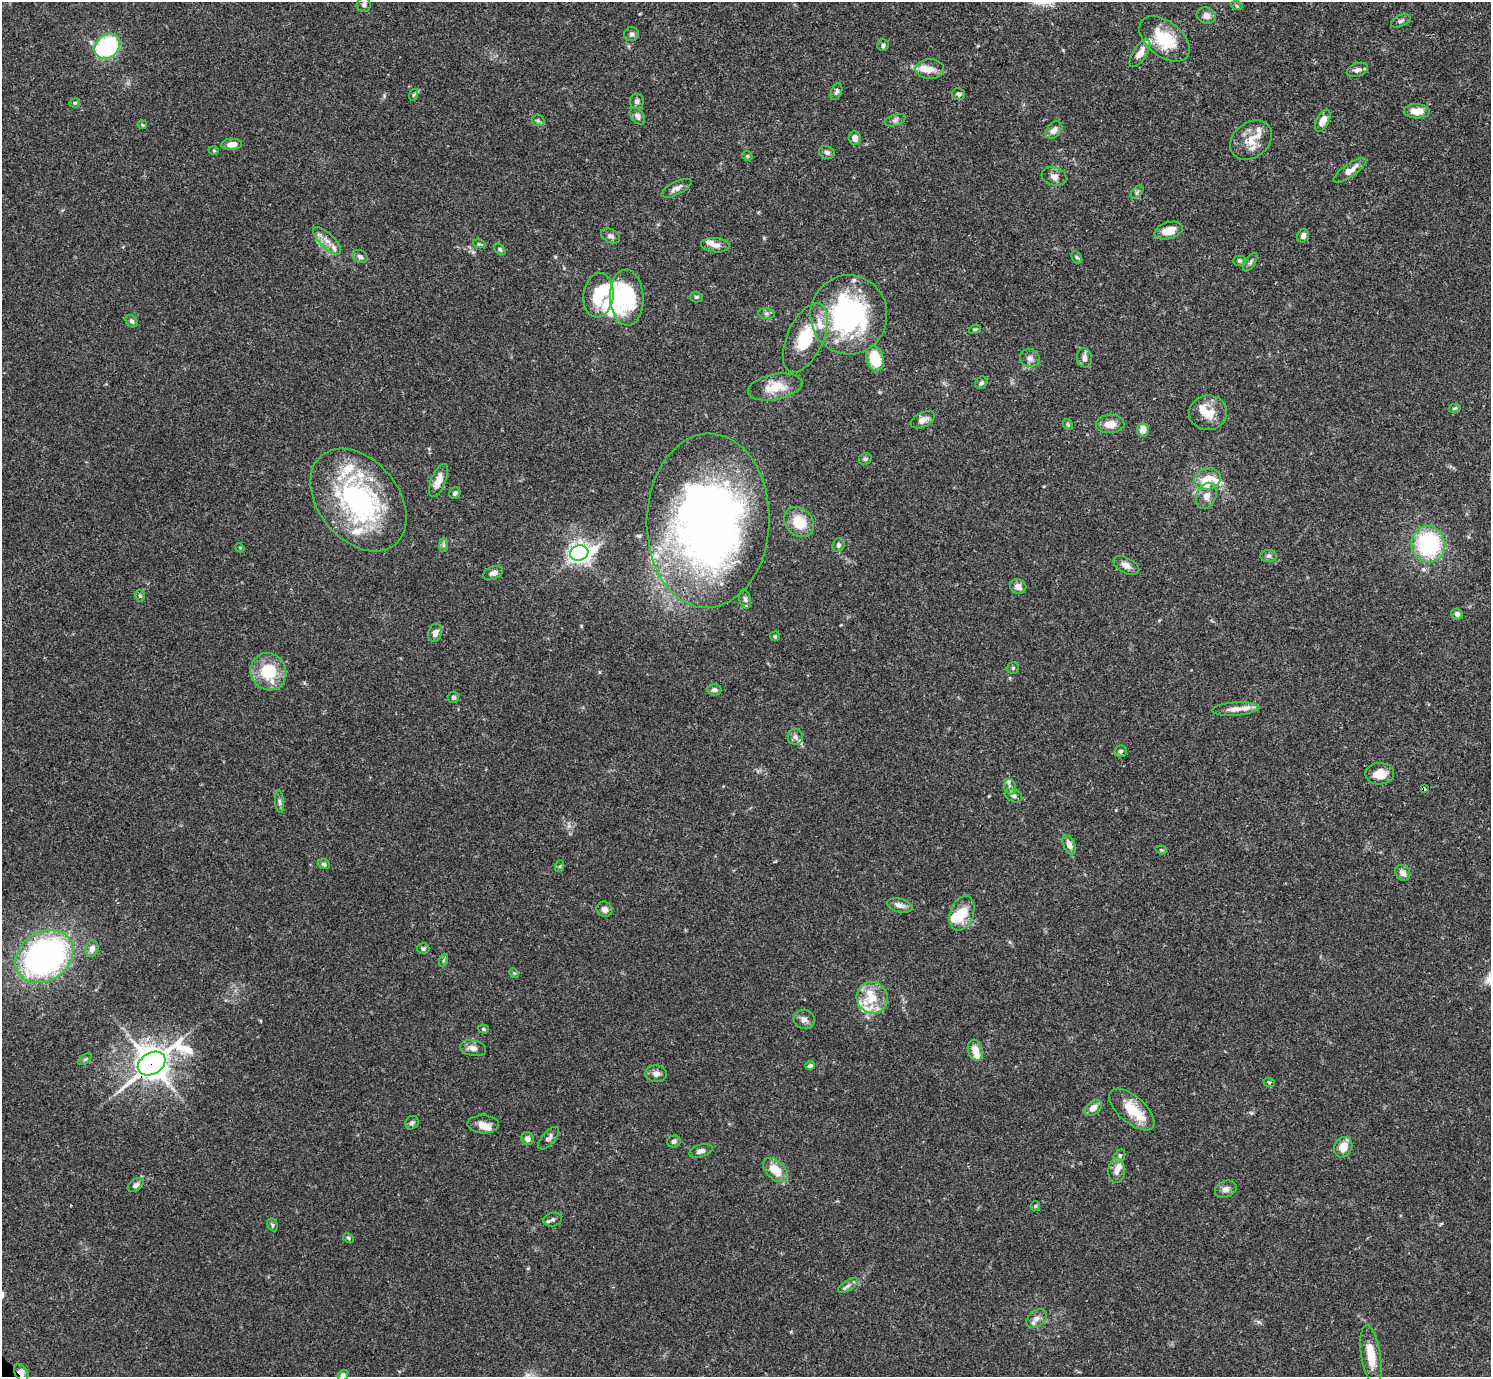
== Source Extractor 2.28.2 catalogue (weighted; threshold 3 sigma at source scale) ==
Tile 10 of 4 x 4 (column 2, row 3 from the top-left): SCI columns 1491-2979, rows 1534-2908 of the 5961 x 5958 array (HDU 1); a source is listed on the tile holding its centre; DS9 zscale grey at full resolution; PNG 1493 x 1379 px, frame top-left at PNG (2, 2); each listed source drawn as its Kron ellipse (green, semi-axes under 4 px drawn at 4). Shown black and unused: <1% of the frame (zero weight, under 3 of 4 exposures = <1% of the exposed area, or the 3 px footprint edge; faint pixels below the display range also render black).
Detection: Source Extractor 2.28.2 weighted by HDU 2 'WHT'; one run over the whole footprint, this tile lists its part. Background 0.0692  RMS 0.0032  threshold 0.0144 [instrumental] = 3 sigma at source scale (4.5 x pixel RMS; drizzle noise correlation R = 1.50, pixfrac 1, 0.05/0.05 arcsec/px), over >= 5 px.
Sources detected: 175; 4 inside a brighter object's white glare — neither listed nor drawn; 28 inside a brighter listed object's ellipse — not listed separately; the other 143 listed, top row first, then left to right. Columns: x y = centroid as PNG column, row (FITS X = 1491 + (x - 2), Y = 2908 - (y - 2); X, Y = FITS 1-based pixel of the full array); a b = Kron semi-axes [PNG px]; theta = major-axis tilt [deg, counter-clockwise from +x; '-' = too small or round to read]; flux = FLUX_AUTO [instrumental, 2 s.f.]
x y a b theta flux
364 4 8 6 87 0.83
1237 6 6 4 -20 0.39
1206 16 10 8 -17 1.9
1401 21 10 5 24 0.9
631 34 7 7 - 1
1165 39 29 17 -39 13
883 45 6 5 - 0.89
107 46 14 11 44 41
1140 53 15 7 57 2.9
930 69 14 10 1 3.1
1357 70 11 6 19 1.3
836 91 9 5 69 0.84
958 94 6 6 - 0.72
413 95 6 4 71 0.43
637 101 7 7 - 1.1
75 103 5 4 - 0.45
1417 111 13 7 0 3.6
637 116 9 6 -52 1.1
538 120 6 6 - 0.66
895 120 11 5 19 0.99
1323 121 12 6 62 3.1
142 125 5 3 - 0.36
1054 130 10 7 48 1.9
855 138 7 6 - 1.8
1251 140 23 17 39 5.7
232 144 10 5 4 2.4
214 151 5 3 - 0.28
827 152 8 6 -18 0.87
747 156 5 4 - 0.45
1350 170 19 6 35 2.8
1054 176 13 9 -16 1.8
676 188 16 6 27 1.7
1137 192 8 4 45 0.62
1169 231 14 8 17 4.6
611 236 10 6 -30 1.1
1303 236 7 5 73 1.4
327 241 18 7 -44 2.7
479 244 6 4 -16 0.45
715 245 14 7 -5 2
500 249 6 4 -49 0.5
360 257 8 6 -25 1
1077 257 6 4 -57 0.5
1240 261 7 5 0 0.62
1250 262 11 5 56 0.75
598 295 22 15 83 9.5
696 297 6 5 - 0.54
627 298 28 17 -87 22
767 314 8 5 -7 0.74
849 315 40 38 -86 55
132 321 7 5 -46 0.87
975 329 6 3 17 0.41
805 338 37 18 66 14
1030 358 10 9 - 1.6
1085 358 9 7 -78 1.7
875 359 13 8 -75 11
981 383 6 5 - 0.7
775 387 28 12 11 6.6
1455 408 6 4 17 0.55
1208 413 19 17 7 5.4
923 420 13 7 26 2
1110 424 14 9 2 3.7
1068 425 6 4 -61 0.56
1143 430 6 6 - 3.4
865 459 6 5 - 0.58
1207 479 14 10 16 5.2
438 480 18 7 67 3.8
455 493 6 5 - 0.77
1206 496 13 10 66 2.3
358 500 58 40 -50 62
708 521 87 61 88 220
799 522 16 13 -45 7.6
1428 544 18 17 - 33
443 545 7 4 90 0.7
838 545 7 6 - 0.95
240 548 5 3 - 0.29
579 553 9 7 16 170
1268 556 8 6 0 0.96
1126 565 14 7 -27 2.1
493 573 10 6 20 1.6
1018 587 8 7 - 1.8
140 596 6 4 -74 0.56
745 599 9 5 -75 0.82
1457 614 5 5 - 1.1
435 633 9 6 73 1.7
775 636 5 5 - 0.39
1013 668 5 5 - 0.51
268 672 19 17 -60 14
714 690 7 5 -2 0.92
453 697 6 5 - 0.63
1235 709 23 6 4 2.6
795 737 8 7 - 1.1
1121 751 6 6 - 0.68
1380 774 14 10 2 4.1
1010 787 8 6 -75 1
1424 789 3 3 - 2.3
1014 795 9 6 -24 1.1
280 802 11 4 -85 0.88
1069 845 10 6 -65 2.4
1161 850 6 4 -19 0.4
324 864 6 5 - 0.75
560 866 6 4 72 0.39
1403 873 8 7 - 2
900 905 13 6 -14 2
604 909 8 7 - 1.2
962 913 18 11 70 6.7
92 949 8 6 73 1.8
423 949 6 5 - 0.79
44 956 31 24 34 120
444 960 7 4 70 0.55
514 973 5 4 - 0.34
872 998 16 15 - 7.1
804 1019 11 9 -21 1.6
483 1029 5 4 - 0.48
473 1048 13 8 -13 1.9
975 1050 11 7 -72 3.1
85 1059 8 4 36 0.55
152 1064 15 10 31 580
810 1066 5 4 - 0.99
656 1074 11 8 -2 1.7
1269 1082 6 3 -18 0.39
1093 1108 10 6 40 2.6
1132 1109 27 13 -41 9.1
412 1123 7 6 - 0.86
483 1124 16 9 -2 2.5
549 1138 14 6 49 1.3
528 1139 6 6 - 1.5
674 1141 6 6 - 0.76
1343 1147 11 8 64 4
701 1151 12 6 18 1.3
1120 1156 7 5 70 0.7
775 1170 15 9 -44 6
1117 1171 12 8 89 2.3
136 1185 9 6 35 0.99
1226 1189 11 8 20 1.5
1035 1206 5 4 - 0.4
553 1220 9 6 13 0.91
272 1225 7 5 -60 0.5
348 1238 6 4 -25 0.46
848 1285 11 5 30 1
1036 1319 12 7 38 1.6
1371 1356 31 9 -81 6.6
21 1372 9 6 -60 2.6
343 1375 6 5 - 0.96
Overlapping masked pixels (flux is a lower limit): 3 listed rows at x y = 1424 789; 152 1064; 21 1372
Isophote crosses this tile's border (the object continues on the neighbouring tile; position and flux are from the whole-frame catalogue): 3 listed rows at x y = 1165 39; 21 1372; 343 1375